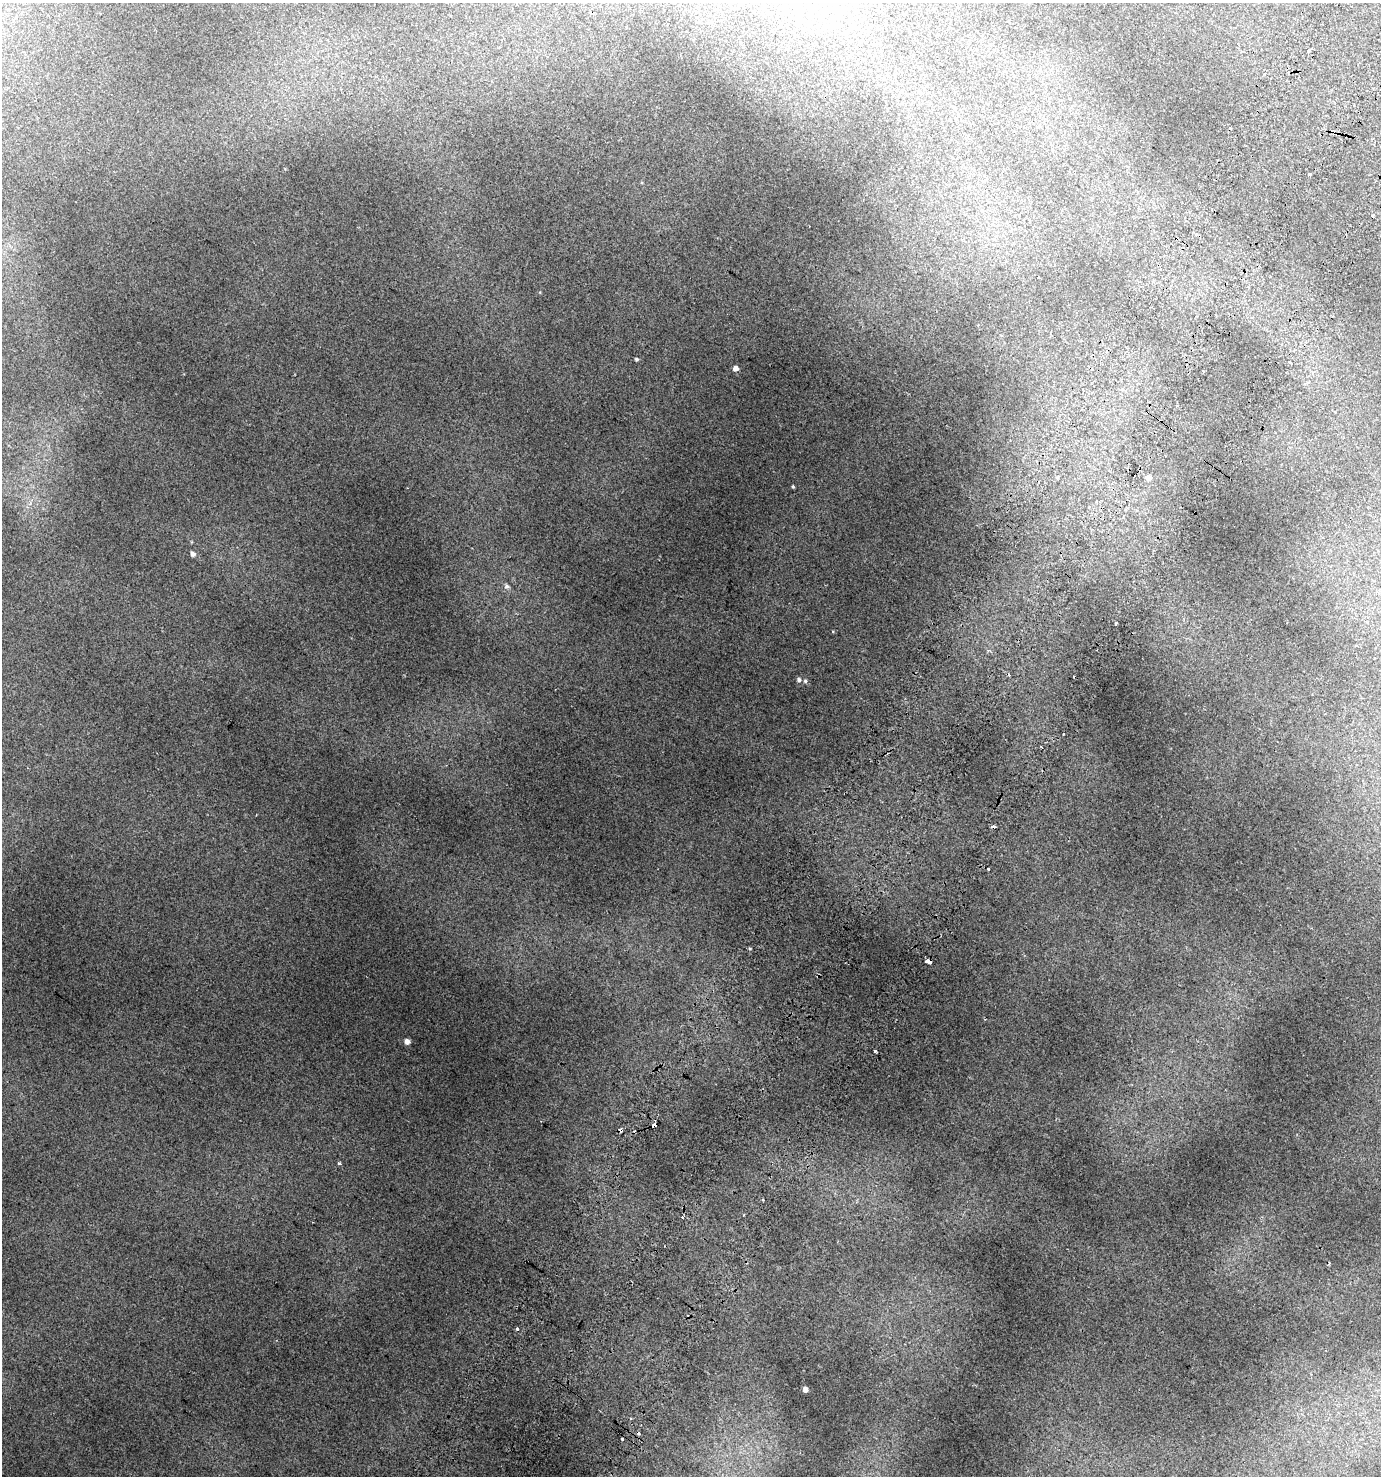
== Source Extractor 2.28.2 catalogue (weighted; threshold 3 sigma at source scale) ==
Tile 10 of 4 x 4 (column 2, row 3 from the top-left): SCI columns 1633-3011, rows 1526-2999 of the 6089 x 5992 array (HDU 1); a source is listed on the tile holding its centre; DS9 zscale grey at full resolution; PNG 1383 x 1478 px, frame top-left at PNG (2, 3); no overlay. Shown black and unused: <1% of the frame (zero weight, under 2 of 3 exposures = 4% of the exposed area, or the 3 px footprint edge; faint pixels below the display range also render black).
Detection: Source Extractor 2.28.2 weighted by HDU 2 'WHT'; one run over the whole footprint, this tile lists its part. Background 0.0159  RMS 0.0048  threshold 0.0216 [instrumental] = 3 sigma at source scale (4.5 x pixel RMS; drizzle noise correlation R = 1.50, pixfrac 1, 0.0396/0.0396 arcsec/px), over >= 5 px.
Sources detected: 35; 11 cosmic-ray / hot-pixel residue — not listed; the other 24 listed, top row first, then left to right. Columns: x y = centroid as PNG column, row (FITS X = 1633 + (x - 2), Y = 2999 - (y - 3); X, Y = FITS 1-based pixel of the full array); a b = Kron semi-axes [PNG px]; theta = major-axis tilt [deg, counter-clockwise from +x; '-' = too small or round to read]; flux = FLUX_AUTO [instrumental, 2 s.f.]
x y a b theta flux
1308 51 3 3 - 2.7
1310 174 3 3 - 3.5
637 359 4 3 - 0.77
1290 361 3 3 - 0.69
735 368 4 4 - 3.2
1057 478 4 4 - 0.62
1149 478 5 5 - 2.9
793 486 3 2 - 0.56
193 554 5 5 - 1.8
507 586 7 6 - 1.4
1116 624 3 3 - 1.2
799 680 6 5 - 1.1
805 681 5 4 - 0.83
988 869 3 3 - 1.2
928 961 5 3 - 4.7
407 1041 5 4 - 2.7
875 1051 3 3 - 0.88
654 1125 4 3 - 3
620 1130 4 3 - 2.7
339 1163 4 3 - 1.2
682 1217 3 3 - 2
517 1329 3 3 - 0.81
805 1390 4 4 - 3.2
631 1418 3 2 - 0.62
Overlapping masked pixels (flux is a lower limit): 3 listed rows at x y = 928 961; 654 1125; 620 1130